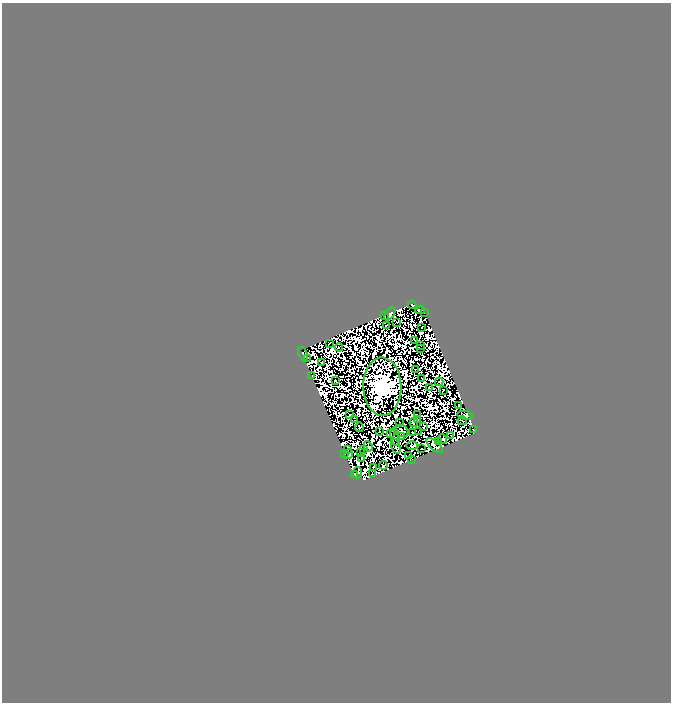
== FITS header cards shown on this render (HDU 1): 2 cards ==
NAXIS1  =                  669
NAXIS2  =                  700

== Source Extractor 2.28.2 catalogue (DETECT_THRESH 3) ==
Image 669 x 700 px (HDU 1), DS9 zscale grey, 1 PNG px = 1 image px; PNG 673 x 704 px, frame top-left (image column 1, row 700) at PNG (2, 3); each listed source drawn as its Kron ellipse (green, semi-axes under 4 px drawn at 4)
Background 0.0154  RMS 2.7e-06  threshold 8.14e-06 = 3 sigma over >= 5 px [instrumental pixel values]
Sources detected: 145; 81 with non-positive FLUX_AUTO (blend fragments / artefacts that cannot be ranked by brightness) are neither listed nor drawn; the other 64 listed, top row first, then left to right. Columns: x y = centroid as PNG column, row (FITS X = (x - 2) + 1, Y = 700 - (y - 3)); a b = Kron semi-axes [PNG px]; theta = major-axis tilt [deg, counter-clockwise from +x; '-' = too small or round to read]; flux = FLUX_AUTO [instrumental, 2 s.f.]
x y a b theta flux
412 305 4 3 - 1.5
420 310 5 4 - 0.26
424 312 2 2 - 0.21
390 314 7 4 53 1.6
384 315 2 2 - 0.28
397 322 3 2 - 0.62
386 326 3 2 - 0.17
422 327 2 2 - 0.54
415 340 3 2 - 0.39
329 343 3 2 - 0.38
421 345 2 2 - 0.49
339 347 4 2 - 0.63
421 348 3 2 - 0.54
303 354 7 3 -68 0.28
307 358 3 2 - 0.24
322 363 2 2 - 0.37
415 370 2 2 - 0.13
312 376 2 2 - 0.25
422 378 2 2 - 0.47
335 381 3 2 - 0.5
439 382 4 2 - 0.29
382 387 29 19 -88 1400
429 387 2 2 - 0.71
443 390 3 2 - 0.46
459 405 3 2 - 1
350 415 2 2 - 0.25
417 415 2 2 - 0.52
465 415 7 3 -11 3.3
354 419 3 2 - 0.38
417 419 3 2 - 0.3
462 421 4 2 - 1.2
414 422 5 3 - 0.057
400 423 2 2 - 0.011
359 427 4 2 - 0.57
424 427 3 2 - 0.27
474 430 3 2 - 0.23
379 431 2 2 - 0.17
402 431 7 6 - 1
412 432 2 2 - 0.34
418 432 2 2 - 0.35
390 434 3 2 - 0.32
451 435 3 2 - 1.1
395 437 9 3 -81 0.97
401 437 4 2 - 0.65
443 439 5 3 - 0.51
439 442 2 2 - 0.34
368 446 5 2 - 0.46
396 446 8 3 -74 1.6
412 446 6 3 -2 0.23
435 446 10 4 -42 1.7
422 449 2 2 - 0.51
347 450 4 2 - 0.029
364 450 4 2 - 0.089
361 452 2 2 - 0.41
344 454 4 2 - 0.61
348 454 5 2 - 1
409 456 3 2 - 0.3
361 458 3 2 - 0.08
412 460 3 2 - 0.1
383 465 4 3 - 0.67
373 467 4 2 - 0.99
358 473 6 4 83 2.4
372 474 3 2 - 0.68
355 475 4 3 - 2.4
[81 non-positive-flux detections neither listed nor drawn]